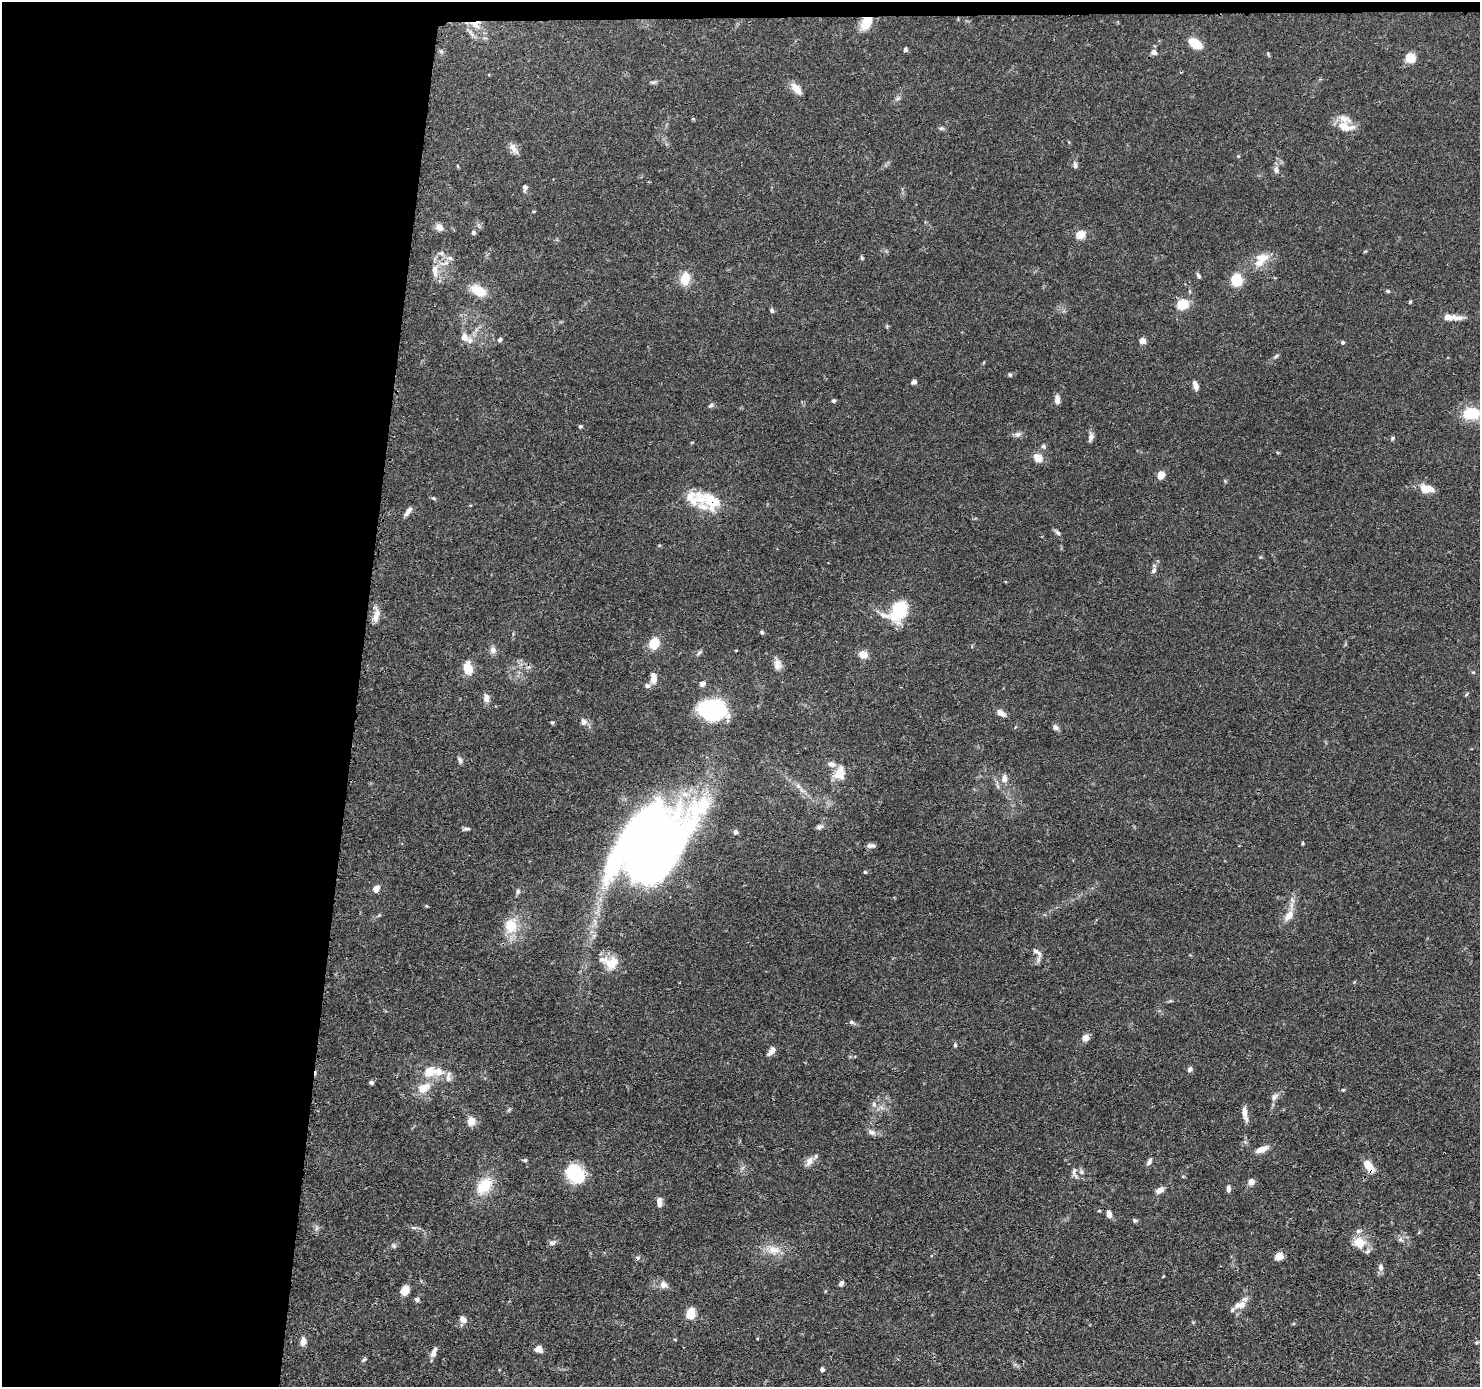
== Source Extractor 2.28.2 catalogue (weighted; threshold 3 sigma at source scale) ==
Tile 1 of 3 x 3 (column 1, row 1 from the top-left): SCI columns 7-1484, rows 2876-4260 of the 4446 x 4459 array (HDU 1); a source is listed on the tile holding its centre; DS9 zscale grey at full resolution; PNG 1482 x 1389 px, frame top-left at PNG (2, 2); no overlay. Shown black and unused: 25% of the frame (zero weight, under 3 of 4 exposures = <1% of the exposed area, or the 3 px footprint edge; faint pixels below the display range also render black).
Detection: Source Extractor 2.28.2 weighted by HDU 2 'WHT'; one run over the whole footprint, this tile lists its part. Background 0.0688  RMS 0.0033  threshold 0.015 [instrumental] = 3 sigma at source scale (4.5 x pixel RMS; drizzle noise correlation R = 1.50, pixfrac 1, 0.05/0.05 arcsec/px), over >= 5 px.
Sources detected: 168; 2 inside a brighter object's white glare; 1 cosmic-ray / hot-pixel residue — not listed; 13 inside a brighter listed object's ellipse — not listed separately; the other 152 listed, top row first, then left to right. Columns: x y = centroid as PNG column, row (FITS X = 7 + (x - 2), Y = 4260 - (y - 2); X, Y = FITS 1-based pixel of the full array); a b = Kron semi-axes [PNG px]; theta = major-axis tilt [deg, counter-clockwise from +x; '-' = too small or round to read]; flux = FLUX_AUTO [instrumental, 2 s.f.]
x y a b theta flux
866 23 15 10 63 6.1
475 24 16 10 -12 3.8
1195 43 12 7 -33 8
905 49 5 5 - 0.66
441 51 6 4 -19 0.49
1154 52 8 7 - 1.3
1268 54 7 3 -56 0.39
1410 58 9 8 - 6.1
653 82 9 4 10 0.63
796 89 17 8 -47 2.9
897 98 8 5 20 0.77
1344 126 20 12 -23 4.4
941 128 7 5 1 0.64
513 148 15 8 -56 2
1075 165 8 5 -85 1
458 166 5 3 - 0.27
1276 170 10 7 -80 1.2
525 187 8 5 -89 0.96
439 227 10 8 -31 1.7
473 232 5 5 - 0.67
1080 234 5 5 - 12
1365 251 6 3 18 0.3
441 253 8 6 -2 0.92
450 258 9 6 -16 1.2
862 258 6 4 -62 0.48
1262 258 19 10 4 4.6
435 271 21 8 -90 3.4
1198 276 8 4 -61 0.67
685 278 16 11 74 5.1
1236 280 11 10 - 8.8
478 290 19 11 -28 6.5
1388 291 5 4 - 0.5
1410 302 5 3 - 0.38
1182 304 6 5 - 19
772 311 6 5 - 0.64
1451 317 24 7 -3 3.7
464 337 12 9 -58 2.4
500 339 6 5 - 0.77
1142 341 4 4 - 4.1
1342 342 4 4 - 0.77
1276 356 8 4 36 0.61
1010 375 6 5 - 0.47
914 382 6 5 - 0.93
1195 386 9 5 -70 2.2
1057 400 9 5 89 2.1
833 401 5 5 - 0.61
711 405 8 5 29 0.7
1471 413 18 12 3 11
580 426 5 4 - 0.5
1018 434 9 7 22 1.2
1091 437 11 6 81 1.4
1393 438 5 5 - 0.47
1043 446 6 5 - 0.68
1038 458 10 8 -32 3.5
1161 475 7 7 - 3.1
1426 489 17 9 -12 4.7
434 498 6 5 - 0.47
695 498 34 20 -9 9.3
408 512 14 5 50 1.4
1057 532 9 5 -44 0.87
1260 557 5 3 - 0.31
1154 570 8 5 63 1
898 611 24 17 53 17
376 615 22 7 84 2.8
762 632 5 4 - 0.54
654 643 10 8 65 7.9
493 650 9 8 - 1.6
699 652 8 5 45 0.72
863 654 8 7 - 4
777 664 16 8 -83 2.2
468 669 14 9 -77 5.3
1473 672 5 4 - 0.35
653 678 13 7 -89 2.7
702 684 7 6 - 1.3
647 686 7 6 - 1
1467 694 6 3 69 0.35
486 698 12 7 -81 1.9
712 709 19 15 -2 56
1001 713 10 6 -30 2.2
552 722 5 5 - 0.44
584 722 9 8 - 1.5
1055 727 8 6 -30 1.1
460 760 9 5 -68 0.88
839 775 17 13 0 4.2
1004 779 10 7 83 2.1
798 786 8 6 -46 1.1
819 827 9 6 8 0.93
466 829 11 4 5 0.72
735 832 5 5 - 1.1
1302 843 5 3 - 0.35
871 846 10 5 -3 1.2
650 847 84 51 48 320
865 872 5 4 - 0.36
376 889 8 6 54 2.2
518 891 8 6 90 0.83
426 906 5 4 - 0.33
379 915 6 4 45 0.39
1289 916 17 9 52 3.3
511 925 21 18 89 8.4
1037 952 19 7 -45 1.9
612 963 21 17 28 6
851 1022 7 5 -16 0.71
1085 1038 8 7 - 2.1
955 1045 6 4 90 0.52
772 1050 9 5 54 2.2
1190 1069 6 5 - 1
430 1071 22 15 0 6.7
371 1082 5 4 - 0.7
423 1088 17 11 27 5
1343 1090 5 4 - 0.35
1274 1097 11 7 44 1.4
874 1104 8 6 -63 1
1244 1113 17 6 -79 2.5
471 1121 7 6 - 4.3
871 1132 11 7 -25 1.4
1262 1149 13 8 33 2.7
525 1160 6 4 1 0.5
809 1161 12 8 59 2.2
1149 1162 10 5 59 1
1368 1166 14 7 -55 5.6
1074 1172 17 6 -78 1.4
1081 1172 7 6 - 0.95
575 1174 24 16 -47 15
1251 1182 5 4 - 4.3
484 1186 26 17 47 8.4
1228 1188 8 5 87 1.2
1159 1190 10 6 27 1.8
659 1202 11 6 -85 1.8
1099 1211 5 3 - 0.29
1109 1214 7 5 -75 2.1
1135 1220 6 5 - 0.57
414 1228 7 4 0 0.67
1400 1240 9 6 -36 1
552 1243 9 6 20 1.1
1359 1243 17 14 -42 5.7
393 1246 7 6 - 0.7
774 1250 19 12 -14 4.6
1279 1256 9 7 27 2.6
1380 1267 8 6 -84 1.5
841 1283 7 5 54 0.94
663 1285 8 8 - 2
405 1290 10 8 66 3.6
417 1299 6 6 - 0.88
1240 1305 19 9 13 3
690 1314 11 9 74 4.8
463 1320 9 7 -27 1.8
303 1342 8 6 84 2.6
1477 1342 6 4 44 0.4
538 1349 10 7 -23 1.9
433 1352 13 6 67 1.7
364 1359 7 5 39 0.56
822 1369 4 4 - 1.2
Overlapping masked pixels (flux is a lower limit): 4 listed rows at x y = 866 23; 475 24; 450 258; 1368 1166
Isophote crosses this tile's border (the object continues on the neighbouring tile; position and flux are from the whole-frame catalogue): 1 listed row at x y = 1477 1342